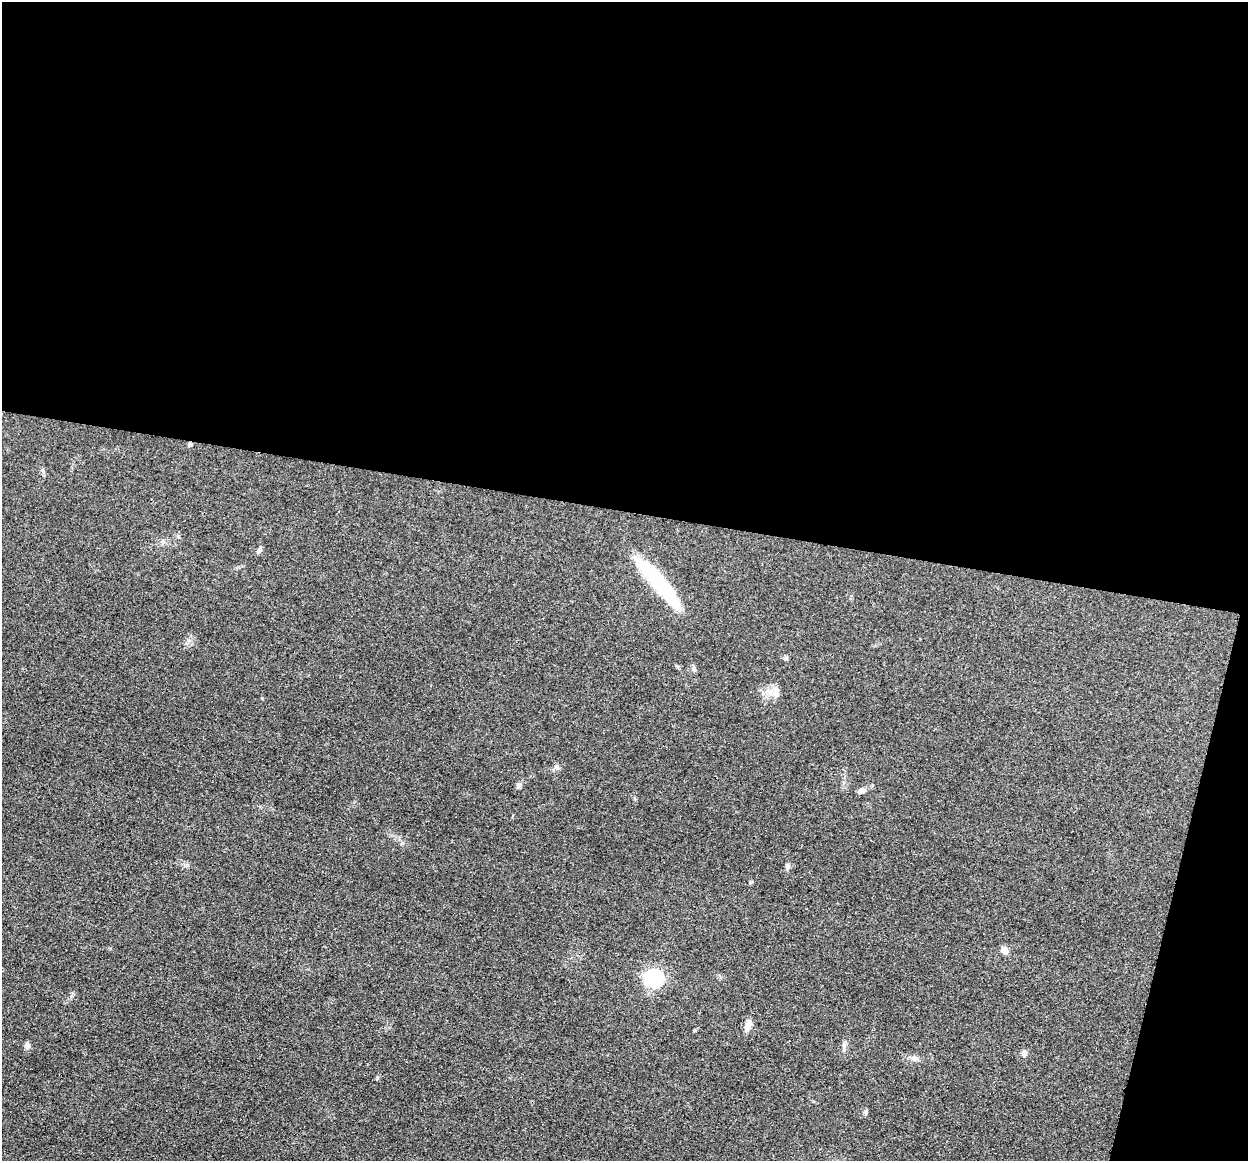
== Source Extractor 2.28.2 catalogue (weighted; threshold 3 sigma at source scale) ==
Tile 4 of 4 x 4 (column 4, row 1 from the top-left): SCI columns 3743-4988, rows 3606-4764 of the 4993 x 5012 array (HDU 1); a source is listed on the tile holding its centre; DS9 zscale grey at full resolution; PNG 1250 x 1163 px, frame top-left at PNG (2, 2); no overlay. Shown black and unused: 47% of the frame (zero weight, under 3 of 4 exposures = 1% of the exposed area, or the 3 px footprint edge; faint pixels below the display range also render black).
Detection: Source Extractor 2.28.2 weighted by HDU 2 'WHT'; one run over the whole footprint, this tile lists its part. Background 0.103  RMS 0.0077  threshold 0.0345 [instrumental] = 3 sigma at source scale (4.5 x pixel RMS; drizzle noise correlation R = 1.50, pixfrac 1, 0.05/0.05 arcsec/px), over >= 5 px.
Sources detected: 19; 2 inside a brighter object's white glare — not listed; the other 17 listed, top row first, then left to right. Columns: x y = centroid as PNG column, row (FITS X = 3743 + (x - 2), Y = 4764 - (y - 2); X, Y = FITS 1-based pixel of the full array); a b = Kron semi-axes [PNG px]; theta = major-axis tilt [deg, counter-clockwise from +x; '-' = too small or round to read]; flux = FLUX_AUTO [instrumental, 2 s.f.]
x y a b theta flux
189 444 5 5 - 1.1
259 551 8 5 50 1.7
662 586 61 13 -51 68
786 658 6 5 - 1.3
694 669 7 6 - 1.8
776 693 15 9 -72 6
556 767 8 5 -42 1.9
518 785 7 6 - 1.9
861 790 10 6 16 2.8
787 866 10 5 -84 1.9
1005 950 9 7 -70 4.4
655 978 8 8 - 180
748 1026 14 7 73 5
27 1046 7 6 - 3
1024 1053 8 6 81 2.8
915 1058 11 5 -11 2.6
866 1112 7 4 -90 1.3
Overlapping masked pixels (flux is a lower limit): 1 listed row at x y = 189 444
Unlisted compact peaks at least as high as the median listed source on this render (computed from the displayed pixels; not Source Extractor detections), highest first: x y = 377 1078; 751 882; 694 1030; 188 640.